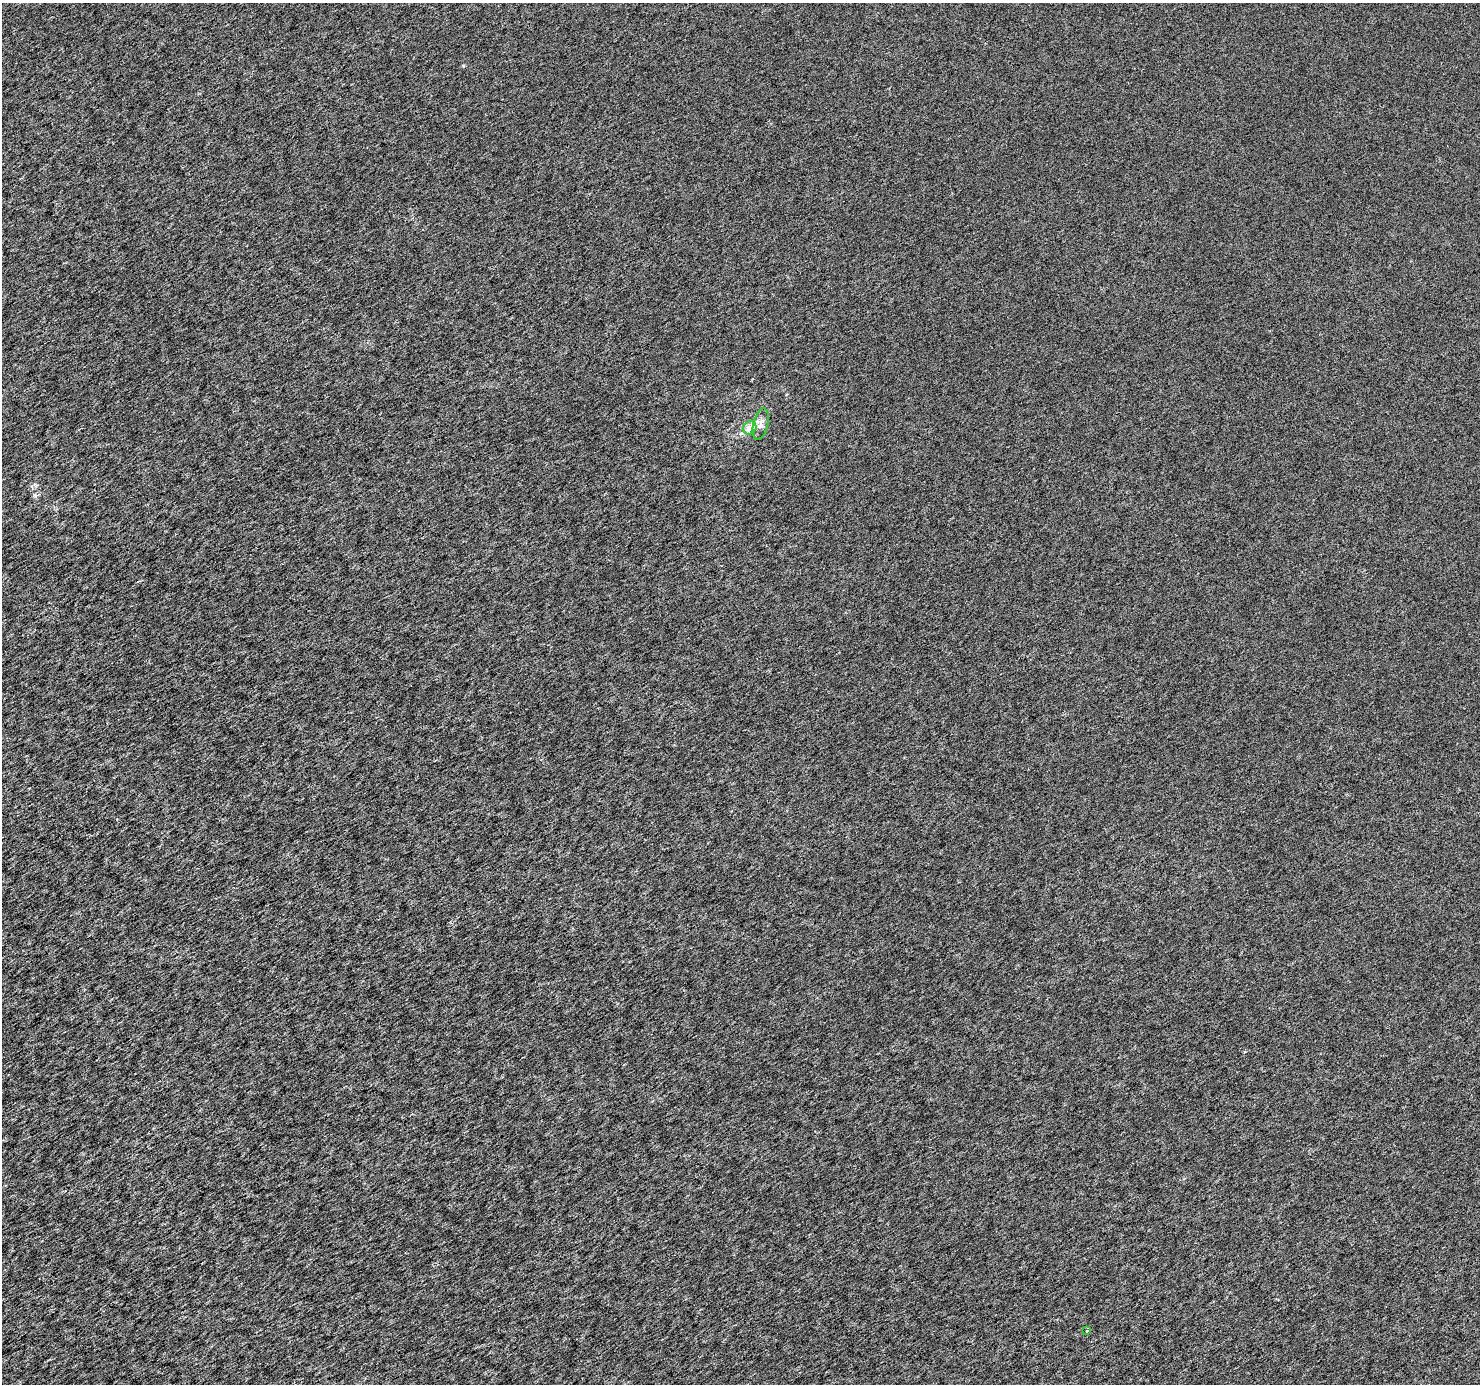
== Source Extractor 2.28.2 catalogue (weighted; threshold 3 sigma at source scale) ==
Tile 7 of 4 x 4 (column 3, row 2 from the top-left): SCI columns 2960-4437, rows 2946-4327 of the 5914 x 5830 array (HDU 1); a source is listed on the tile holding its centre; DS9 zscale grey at full resolution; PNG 1482 x 1386 px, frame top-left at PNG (2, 3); each listed source drawn as its Kron ellipse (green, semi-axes under 4 px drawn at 4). Shown black and unused: <1% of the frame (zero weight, under 3 of 6 exposures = <1% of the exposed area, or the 3 px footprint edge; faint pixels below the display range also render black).
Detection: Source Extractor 2.28.2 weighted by HDU 2 'WHT'; one run over the whole footprint, this tile lists its part. Background -1.50e-05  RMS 0.0016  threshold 0.00669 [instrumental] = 3 sigma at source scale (4.09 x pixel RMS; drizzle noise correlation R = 1.36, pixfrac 0.8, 0.0396/0.0396 arcsec/px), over >= 5 px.
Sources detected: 3; all 3 listed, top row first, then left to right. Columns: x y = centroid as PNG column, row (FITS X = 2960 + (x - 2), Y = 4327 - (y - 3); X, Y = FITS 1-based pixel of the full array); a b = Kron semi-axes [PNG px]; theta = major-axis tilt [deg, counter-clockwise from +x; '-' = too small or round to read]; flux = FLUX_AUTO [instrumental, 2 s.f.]
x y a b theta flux
761 424 16 7 77 0.93
750 428 7 6 - 1.3
1087 1331 4 3 - 0.18